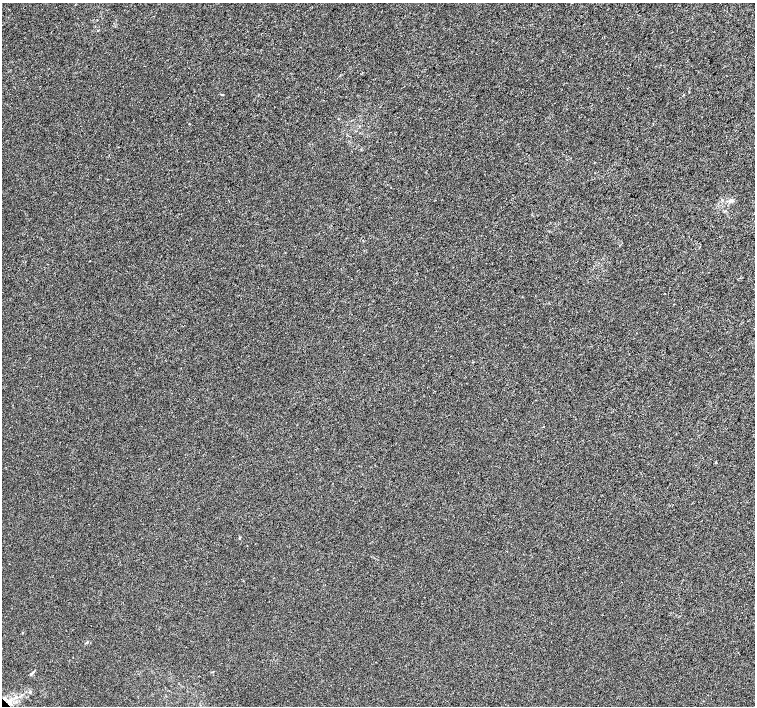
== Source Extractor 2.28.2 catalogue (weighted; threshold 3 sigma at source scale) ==
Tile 10 of 4 x 4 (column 2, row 3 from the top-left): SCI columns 1506-3010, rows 1563-2970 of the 6026 x 6007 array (HDU 1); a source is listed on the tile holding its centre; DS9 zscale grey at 2 x 2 block average (1 PNG px = mean of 2 x 2 image px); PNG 757 x 708 px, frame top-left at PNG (2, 3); no overlay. Shown black and unused: <1% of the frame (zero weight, under 3 of 4 exposures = <1% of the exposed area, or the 3 px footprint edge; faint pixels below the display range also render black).
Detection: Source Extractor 2.28.2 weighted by HDU 2 'WHT'; one run over the whole footprint, this tile lists its part. Background 4.72e-04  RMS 0.0027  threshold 0.0123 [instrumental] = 3 sigma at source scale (4.5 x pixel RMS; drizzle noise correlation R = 1.50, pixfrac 1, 0.0396/0.0396 arcsec/px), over >= 5 px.
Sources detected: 3; all 3 listed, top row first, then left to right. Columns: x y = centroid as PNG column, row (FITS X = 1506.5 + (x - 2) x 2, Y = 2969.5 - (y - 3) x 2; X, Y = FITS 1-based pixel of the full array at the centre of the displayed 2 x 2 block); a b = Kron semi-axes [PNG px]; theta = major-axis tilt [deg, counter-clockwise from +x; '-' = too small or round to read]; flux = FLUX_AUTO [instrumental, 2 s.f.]
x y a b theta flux
665 293 2 2 - 0.27
31 674 3 2 - 0.52
30 692 4 3 - 0.64